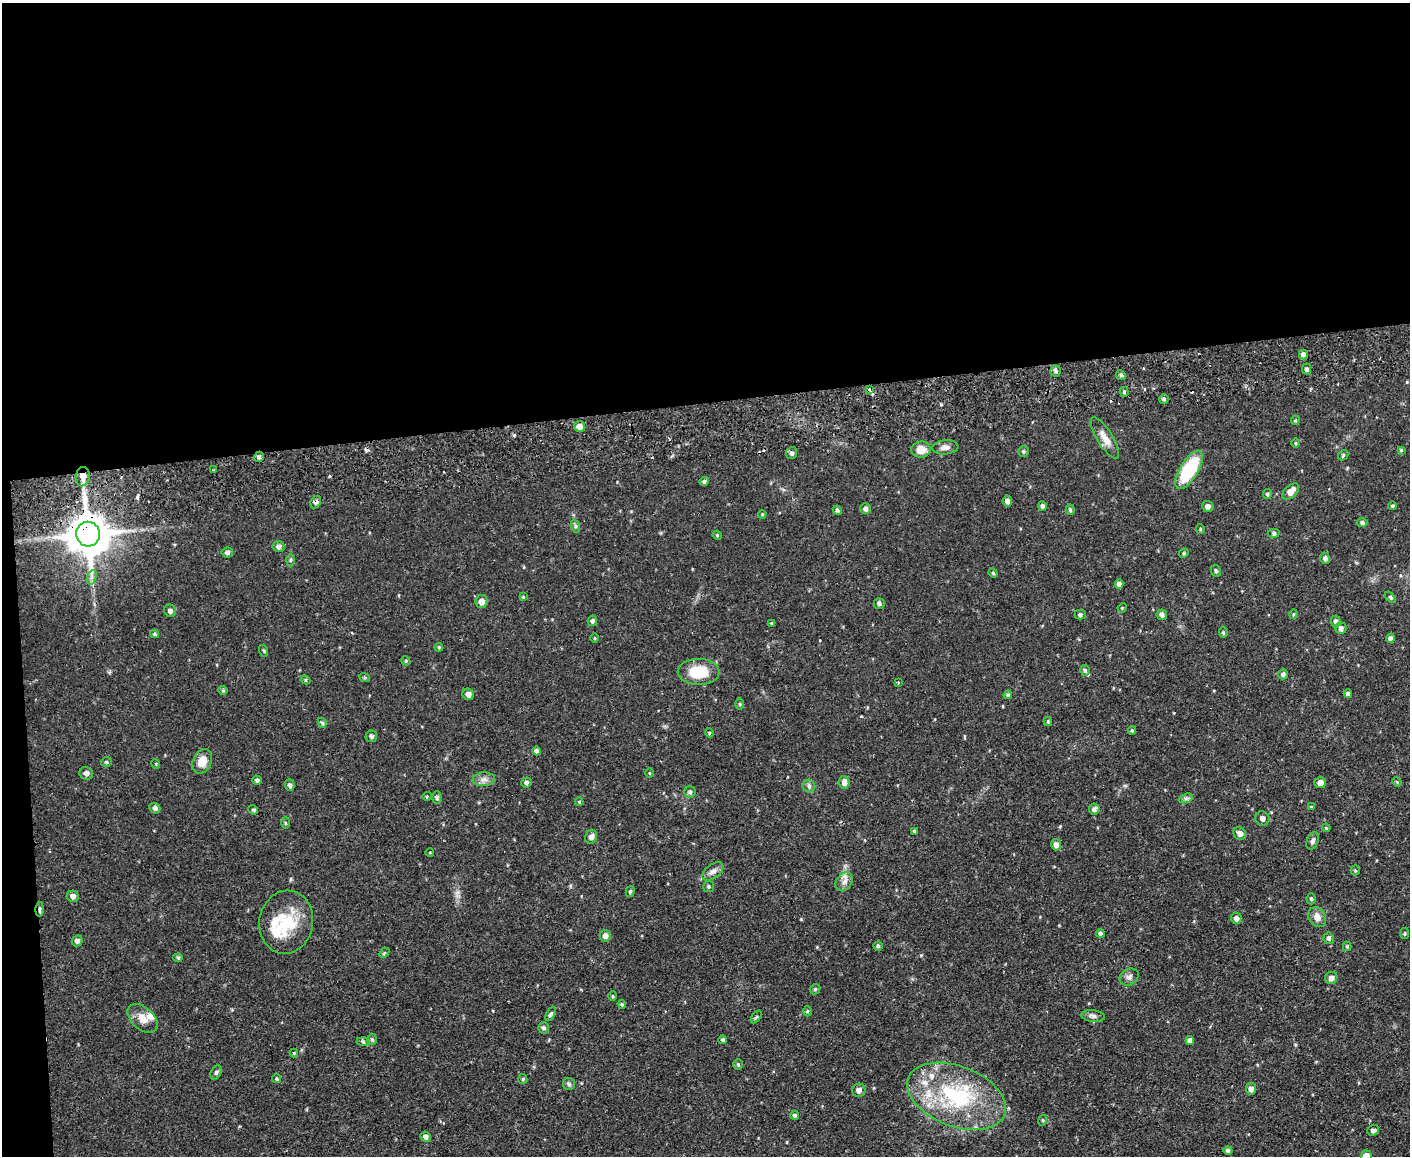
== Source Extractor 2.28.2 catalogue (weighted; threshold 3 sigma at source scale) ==
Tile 1 of 3 x 4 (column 1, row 1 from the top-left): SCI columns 130-1537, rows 3516-4669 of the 4593 x 4724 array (HDU 1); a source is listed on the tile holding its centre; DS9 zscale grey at full resolution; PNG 1412 x 1158 px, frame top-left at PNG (2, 3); each listed source drawn as its Kron ellipse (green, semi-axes under 4 px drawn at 4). Shown black and unused: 36% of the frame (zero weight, under 2 of 3 exposures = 3% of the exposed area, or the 3 px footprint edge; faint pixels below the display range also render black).
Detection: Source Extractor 2.28.2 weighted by HDU 2 'WHT'; one run over the whole footprint, this tile lists its part. Background 0.0535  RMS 0.0061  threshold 0.0276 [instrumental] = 3 sigma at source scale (4.5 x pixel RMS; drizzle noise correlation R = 1.50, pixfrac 1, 0.05/0.05 arcsec/px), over >= 5 px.
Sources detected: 176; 2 cosmic-ray / hot-pixel residue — neither listed nor drawn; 8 inside a brighter listed object's ellipse — not listed separately; the other 166 listed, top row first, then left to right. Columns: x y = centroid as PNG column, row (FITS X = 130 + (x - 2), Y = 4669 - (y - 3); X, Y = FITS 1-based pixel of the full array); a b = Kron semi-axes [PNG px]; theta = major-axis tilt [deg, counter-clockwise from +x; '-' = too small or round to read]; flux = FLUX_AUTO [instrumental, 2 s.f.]
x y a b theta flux
1303 355 5 4 - 2.1
1307 369 5 4 - 1.6
1056 371 5 5 - 1.2
1121 375 5 4 - 1.1
869 389 4 3 - 1.5
1124 392 5 4 - 0.88
1164 399 5 4 - 1.2
1295 420 5 4 - 0.73
579 426 5 5 - 3.8
1105 438 24 7 -58 5.9
1296 443 5 3 - 0.62
945 447 13 7 5 3
921 450 9 8 - 6.9
1401 450 4 4 - 0.73
1023 451 5 5 - 0.96
792 453 6 5 - 1.5
1343 455 6 4 47 0.82
259 457 5 5 - 1.4
214 469 3 2 - 0.63
1189 470 22 9 59 37
83 477 9 7 85 5.3
704 481 5 4 - 1.4
1291 491 10 6 43 5.2
1267 494 5 4 - 1.1
1007 501 5 4 - 2.2
316 502 6 5 - 1.9
1042 506 5 4 - 1.5
1208 506 6 5 - 2.4
1393 506 4 4 - 0.94
865 509 5 5 - 1.9
837 510 5 4 - 0.97
1070 510 5 4 - 1.1
762 514 4 3 - 0.6
1362 522 5 4 - 1.5
575 526 7 4 -71 1.1
1200 529 5 4 - 0.73
1274 533 6 4 -2 0.98
88 534 12 12 - 2100
717 535 5 4 - 0.59
279 547 6 5 - 1.9
227 552 6 5 - 1.6
1184 553 5 4 - 0.68
1325 558 6 5 - 1.8
290 560 6 4 88 0.92
1216 571 6 5 - 1.1
993 573 5 4 - 0.73
92 577 7 4 71 1.8
1119 584 5 4 - 2.8
523 597 4 4 - 0.61
1390 597 7 3 -44 0.93
481 602 6 6 - 4.1
879 603 5 5 - 1.4
1122 608 5 4 - 0.55
170 611 6 5 - 1.9
1294 614 5 3 - 0.64
1080 615 5 5 - 1.3
1162 615 5 5 - 1.8
592 621 5 5 - 1.3
1336 621 6 5 - 1.8
771 623 3 3 - 1
1341 628 6 5 - 2.2
1223 633 5 4 - 0.91
155 634 4 4 - 0.81
595 638 5 3 - 0.54
1390 638 5 4 - 2.4
439 647 4 3 - 0.64
264 651 6 4 -72 0.69
406 661 4 3 - 0.6
1085 670 5 4 - 1.1
699 672 21 13 -1 19
1283 674 5 5 - 1.6
365 678 5 3 - 0.74
305 680 5 4 - 0.81
898 682 3 3 - 0.73
223 690 4 4 - 0.77
468 694 6 5 - 2.7
1348 694 4 4 - 2.1
1008 695 4 3 - 0.82
740 704 6 4 -89 0.69
1048 721 4 4 - 0.73
322 723 5 4 - 1
1132 730 4 3 - 0.73
709 733 4 4 - 0.67
371 736 6 5 - 1.4
536 751 4 4 - 1.4
202 761 13 9 64 7.2
106 762 5 4 - 0.92
156 764 5 3 - 0.49
86 773 7 6 - 2.2
650 773 4 3 - 0.53
484 779 11 7 4 3
257 780 5 4 - 1.2
526 782 5 5 - 1.4
844 782 6 5 - 4.1
1397 782 5 3 - 0.59
1320 783 6 5 - 3.2
290 785 6 4 -75 1.3
809 786 6 6 - 1.5
690 792 6 5 - 1.2
427 796 5 3 - 0.55
437 798 6 5 - 1.2
1186 798 7 4 19 1.4
579 802 4 4 - 0.55
1311 807 4 3 - 0.53
155 808 6 5 - 1.5
1094 809 5 5 - 2.3
253 810 5 4 - 0.91
1262 818 7 7 - 2.6
285 823 6 4 -88 0.74
1326 828 4 3 - 0.64
915 831 4 4 - 0.99
1240 833 7 6 - 2.6
591 837 7 6 - 2.4
1313 841 9 5 67 1.8
1056 845 5 5 - 2.9
430 853 4 3 - 0.45
1355 870 5 4 - 0.76
713 871 12 7 37 2.8
844 882 10 7 53 3.2
709 886 5 5 - 0.99
630 892 5 4 - 1
73 896 6 5 - 2.2
1311 899 5 4 - 0.91
40 909 7 3 89 1.2
1317 917 10 8 -60 4.5
1236 918 6 5 - 2.5
286 922 32 27 80 28
1100 933 4 4 - 1
1405 933 5 3 - 0.76
605 936 6 5 - 2.8
1329 938 6 5 - 1.6
77 941 6 5 - 1.9
878 946 4 4 - 0.8
1347 946 4 4 - 0.74
384 953 6 3 45 0.73
178 957 5 3 - 0.74
1129 977 10 8 30 2.4
1331 978 6 6 - 2.5
815 989 6 4 45 0.95
613 996 4 4 - 0.67
622 1004 4 3 - 0.78
807 1011 5 3 - 0.63
551 1014 7 4 59 1.2
1093 1016 12 6 -7 2
756 1017 7 3 52 0.82
143 1018 18 11 -42 6.6
544 1028 6 5 - 1.4
372 1039 6 5 - 0.98
723 1040 4 4 - 1.3
1190 1040 4 4 - 2.9
363 1041 6 4 -3 0.94
294 1053 4 4 - 0.54
738 1064 5 5 - 0.89
216 1072 8 5 64 1.2
276 1078 4 4 - 0.81
523 1079 5 4 - 0.75
569 1084 6 6 - 1.3
1251 1089 5 5 - 3.1
859 1090 6 6 - 2.6
957 1096 52 30 -21 63
795 1115 4 4 - 1.3
1043 1120 5 3 - 0.66
1373 1130 6 5 - 1.9
426 1137 5 5 - 1.6
1228 1150 4 4 - 1.7
1366 1156 6 5 - 7
Overlapping masked pixels (flux is a lower limit): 4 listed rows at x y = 83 477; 316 502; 88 534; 40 909
Isophote crosses this tile's border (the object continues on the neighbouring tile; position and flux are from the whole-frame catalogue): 1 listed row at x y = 1366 1156